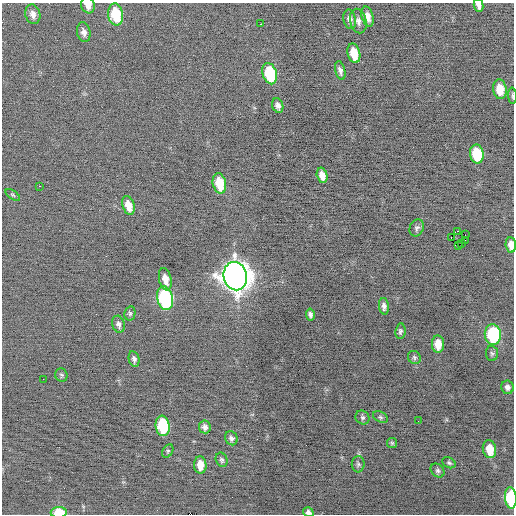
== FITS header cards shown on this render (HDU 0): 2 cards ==
NAXIS1  =                  512 / Axis length
NAXIS2  =                  512 / Axis length

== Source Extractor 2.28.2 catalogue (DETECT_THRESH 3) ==
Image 512 x 512 px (HDU 0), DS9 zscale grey, 1 PNG px = 1 image px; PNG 516 x 516 px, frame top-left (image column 1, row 512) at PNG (2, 3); each listed source drawn as its Kron ellipse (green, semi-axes under 4 px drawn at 4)
Background -0.155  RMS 0.73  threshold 2.19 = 3 sigma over >= 5 px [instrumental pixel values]
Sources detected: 62; all 62 listed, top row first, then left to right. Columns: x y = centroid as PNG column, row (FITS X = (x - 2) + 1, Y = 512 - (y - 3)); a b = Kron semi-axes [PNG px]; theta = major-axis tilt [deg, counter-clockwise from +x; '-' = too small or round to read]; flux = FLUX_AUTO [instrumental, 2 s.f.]
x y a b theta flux
88 5 8 7 - 350
479 5 6 5 - 210
33 14 10 7 -74 270
116 14 11 7 -81 2000
368 16 10 5 -75 360
350 19 10 6 -78 240
358 21 12 8 -77 260
261 24 2 2 - 190
84 32 10 6 -78 240
354 53 10 6 -77 1000
340 71 10 5 -77 170
270 74 11 7 -73 3000
500 89 10 7 -82 920
512 96 8 3 -87 68
278 106 7 5 -73 200
477 154 9 7 -80 2200
322 175 8 5 -76 390
219 183 10 6 -76 1300
39 186 2 2 - 200
13 195 8 4 -35 71
128 205 10 6 -72 590
417 228 9 7 64 140
458 231 2 2 - 2400
465 235 2 2 - 270
451 237 3 2 - 940
465 240 2 2 - 22
461 243 3 2 - 54
458 245 2 2 - 570
511 245 8 5 -86 420
235 276 14 11 -76 69000
165 279 11 6 -78 470
165 298 12 8 -78 7400
384 306 8 5 -85 200
130 313 7 5 77 95
310 314 6 4 -80 140
119 324 8 6 -75 170
400 331 8 5 81 110
493 334 10 8 -86 3700
438 344 8 6 -87 610
492 353 8 6 -86 100
414 357 7 6 - 99
134 359 8 5 -77 150
61 375 6 6 - 94
43 379 3 2 - 47
507 387 6 6 - 170
362 417 7 6 - 120
380 417 8 5 -27 99
418 421 2 2 - 25
163 426 10 7 -83 3000
205 427 6 6 - 170
231 438 7 6 - 150
392 443 5 5 - 67
489 449 9 6 -75 880
168 451 7 5 61 85
222 460 7 5 -68 110
449 463 7 5 -27 92
358 464 8 6 88 120
200 465 9 6 -85 620
438 471 7 6 - 120
511 498 10 6 -86 4400
59 512 8 5 3 1100
308 512 5 4 - 140
At the frame edge (FLAGS 8, measured only in part): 7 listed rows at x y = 88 5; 479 5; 512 96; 511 245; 511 498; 59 512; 308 512